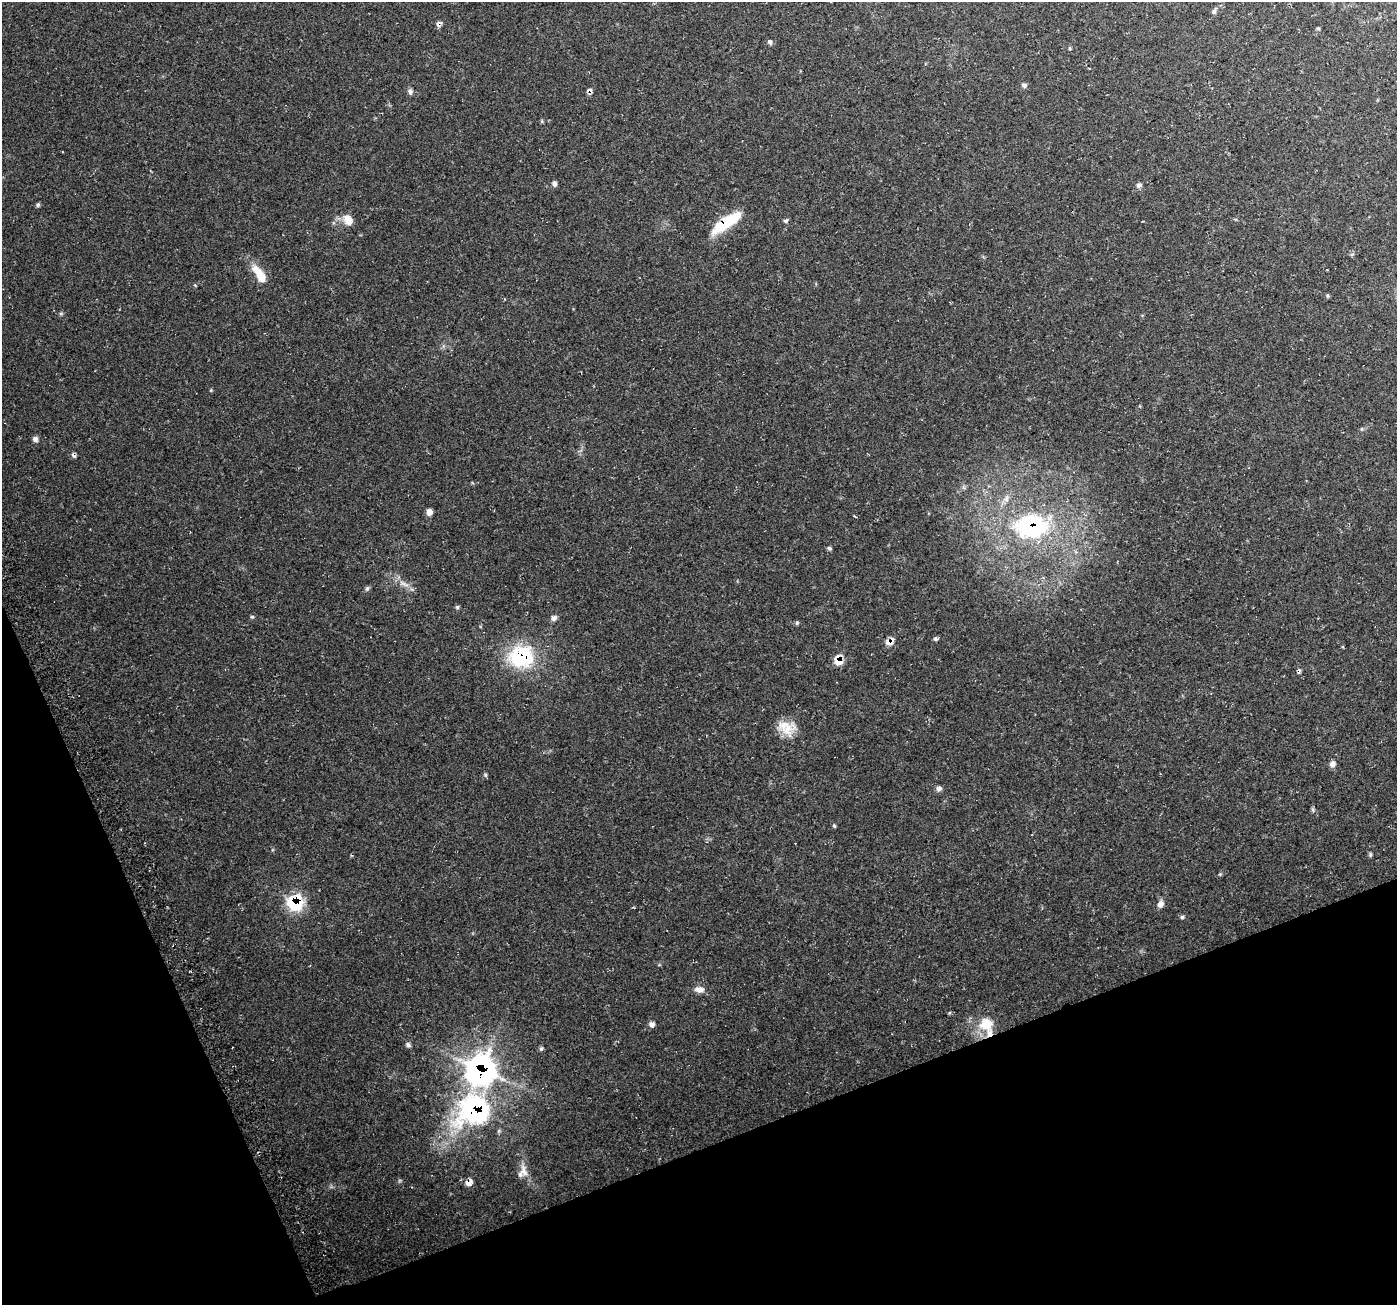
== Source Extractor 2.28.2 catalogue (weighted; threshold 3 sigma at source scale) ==
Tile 14 of 4 x 4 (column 2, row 4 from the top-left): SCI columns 1428-2822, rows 99-1401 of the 5650 x 5462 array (HDU 1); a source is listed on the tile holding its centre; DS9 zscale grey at full resolution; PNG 1399 x 1307 px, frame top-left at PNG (2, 2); no overlay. Shown black and unused: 19% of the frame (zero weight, under 3 of 4 exposures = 3% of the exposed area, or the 3 px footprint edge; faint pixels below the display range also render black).
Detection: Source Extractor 2.28.2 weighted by HDU 2 'WHT'; one run over the whole footprint, this tile lists its part. Background 0.0496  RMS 0.0043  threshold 0.0195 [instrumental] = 3 sigma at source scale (4.5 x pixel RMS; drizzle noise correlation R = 1.50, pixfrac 1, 0.0396/0.0396 arcsec/px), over >= 5 px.
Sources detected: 54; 1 cosmic-ray / hot-pixel residue — not listed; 1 inside a brighter listed object's ellipse — not listed separately; the other 52 listed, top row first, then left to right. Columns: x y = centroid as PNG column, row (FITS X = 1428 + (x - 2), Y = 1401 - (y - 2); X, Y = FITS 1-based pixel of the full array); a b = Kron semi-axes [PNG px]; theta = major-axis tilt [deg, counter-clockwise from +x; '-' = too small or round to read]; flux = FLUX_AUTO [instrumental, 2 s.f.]
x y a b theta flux
1213 11 7 5 31 0.88
439 24 9 6 53 1.2
1318 28 4 4 - 0.52
770 42 6 5 - 1
1070 48 6 4 -89 0.48
1024 85 6 6 - 1.2
410 91 8 6 -85 1.2
590 91 8 6 -88 1.3
542 121 5 4 - 0.56
554 184 6 5 - 1.3
1139 185 8 6 36 1.2
38 205 5 5 - 0.73
348 220 11 8 -62 5.2
786 221 6 5 - 0.93
726 222 37 10 34 18
260 275 25 9 -57 8.6
1327 296 5 4 - 0.54
61 313 6 4 19 0.56
35 439 7 7 - 1.4
1006 498 11 7 61 2.3
429 512 7 6 - 2.2
1031 526 41 29 2 55
829 548 5 5 - 0.79
404 584 18 6 -23 2.9
367 588 7 5 68 0.78
457 607 5 5 - 0.67
252 617 5 4 - 0.55
554 618 7 6 - 1.6
797 623 6 5 - 0.61
936 639 6 5 - 0.84
890 641 11 8 33 3.2
522 657 25 20 -2 37
838 660 9 8 - 6.9
787 729 24 18 38 8.3
1332 764 8 7 - 1.9
485 775 6 4 -89 0.59
939 788 7 6 - 1.4
1313 810 7 3 -71 0.67
834 826 6 4 -67 0.55
1370 855 6 4 90 0.68
295 903 11 10 - 33
1160 904 9 7 55 2.2
1182 917 5 5 - 0.74
699 989 12 8 -1 2.9
652 1024 7 6 - 1.6
986 1024 19 18 - 9.6
408 1045 7 5 -32 0.95
541 1049 6 5 - 0.75
480 1070 16 14 61 190
475 1111 22 19 25 94
524 1171 21 10 -79 4.4
469 1183 9 6 29 2.5
Overlapping masked pixels (flux is a lower limit): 11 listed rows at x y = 439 24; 590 91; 726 222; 1031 526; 890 641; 522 657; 838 660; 295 903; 480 1070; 475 1111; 469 1183